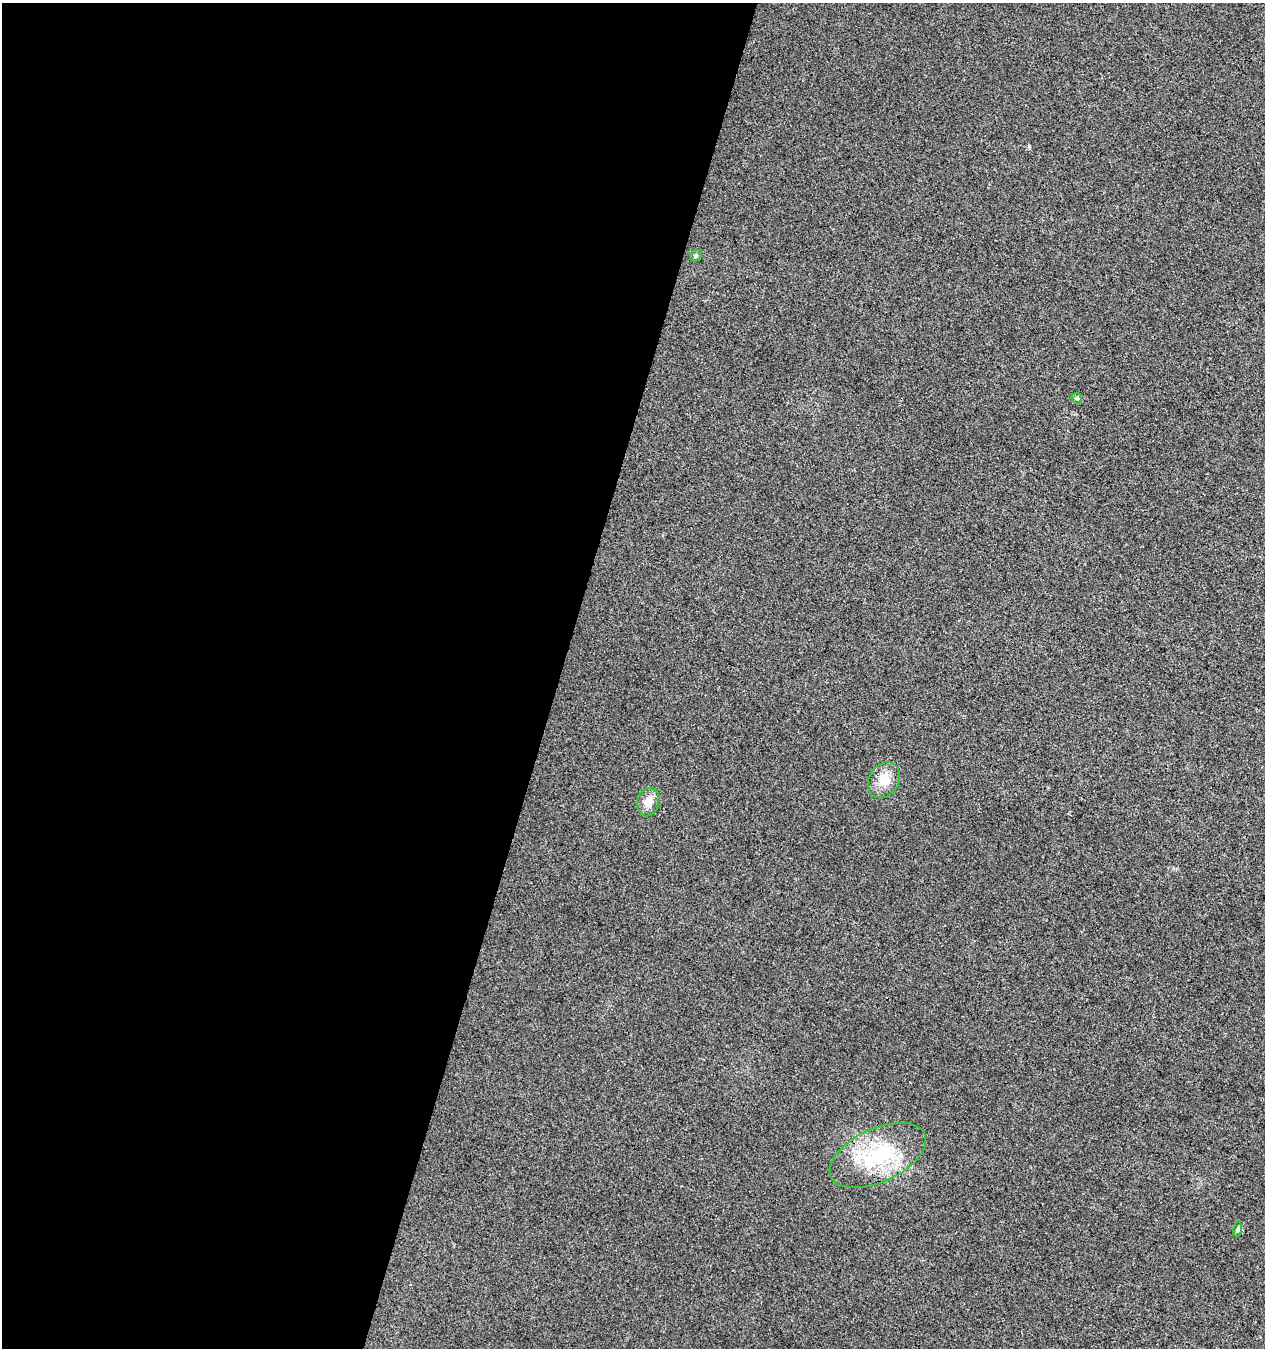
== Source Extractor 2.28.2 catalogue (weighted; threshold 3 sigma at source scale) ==
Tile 5 of 4 x 4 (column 1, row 2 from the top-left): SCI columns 280-1542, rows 2694-4039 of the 5549 x 5394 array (HDU 1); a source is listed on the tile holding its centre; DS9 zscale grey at full resolution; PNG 1267 x 1350 px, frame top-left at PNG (2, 3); each listed source drawn as its Kron ellipse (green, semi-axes under 4 px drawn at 4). Shown black and unused: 44% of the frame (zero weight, under 3 of 4 exposures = <1% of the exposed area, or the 3 px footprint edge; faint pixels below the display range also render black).
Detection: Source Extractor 2.28.2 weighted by HDU 2 'WHT'; one run over the whole footprint, this tile lists its part. Background 0.00855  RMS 0.0049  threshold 0.0222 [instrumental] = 3 sigma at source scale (4.5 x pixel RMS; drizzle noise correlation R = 1.50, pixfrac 1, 0.0396/0.0396 arcsec/px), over >= 5 px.
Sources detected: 6; all 6 listed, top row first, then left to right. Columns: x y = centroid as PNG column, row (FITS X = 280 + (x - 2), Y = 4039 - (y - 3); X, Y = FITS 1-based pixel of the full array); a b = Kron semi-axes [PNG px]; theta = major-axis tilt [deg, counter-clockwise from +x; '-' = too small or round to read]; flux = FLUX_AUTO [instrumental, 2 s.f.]
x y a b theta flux
696 256 6 5 - 0.84
1077 398 6 5 - 0.76
884 780 19 15 58 7.8
648 802 14 11 75 4.8
878 1155 52 27 25 38
1237 1229 8 4 81 0.87
Overlapping masked pixels (flux is a lower limit): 1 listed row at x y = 878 1155